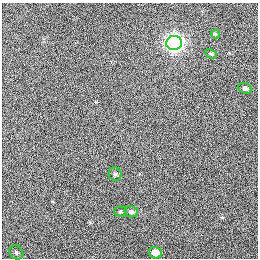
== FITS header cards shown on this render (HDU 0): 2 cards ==
NAXIS1  =                  256 / length of data axis 1
NAXIS2  =                  256 / length of data axis 2

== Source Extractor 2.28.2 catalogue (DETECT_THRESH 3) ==
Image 256 x 256 px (HDU 0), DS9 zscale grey, 1 PNG px = 1 image px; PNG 260 x 260 px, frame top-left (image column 1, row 256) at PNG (2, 3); each listed source drawn as its Kron ellipse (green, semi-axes under 4 px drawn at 4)
Background 364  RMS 1.7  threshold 5.07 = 3 sigma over >= 5 px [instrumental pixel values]
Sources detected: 9; all 9 listed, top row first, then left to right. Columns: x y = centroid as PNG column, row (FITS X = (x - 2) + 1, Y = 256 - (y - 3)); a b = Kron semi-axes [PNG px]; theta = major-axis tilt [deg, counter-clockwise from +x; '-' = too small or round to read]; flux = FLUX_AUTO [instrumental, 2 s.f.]
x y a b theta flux
215 34 4 4 - 120
174 43 8 7 - 58000
211 54 6 4 -28 160
245 88 7 5 -24 340
115 174 7 6 - 280
120 211 6 5 - 180
131 212 7 5 -15 320
16 252 7 6 - 220
155 253 7 5 -13 1200